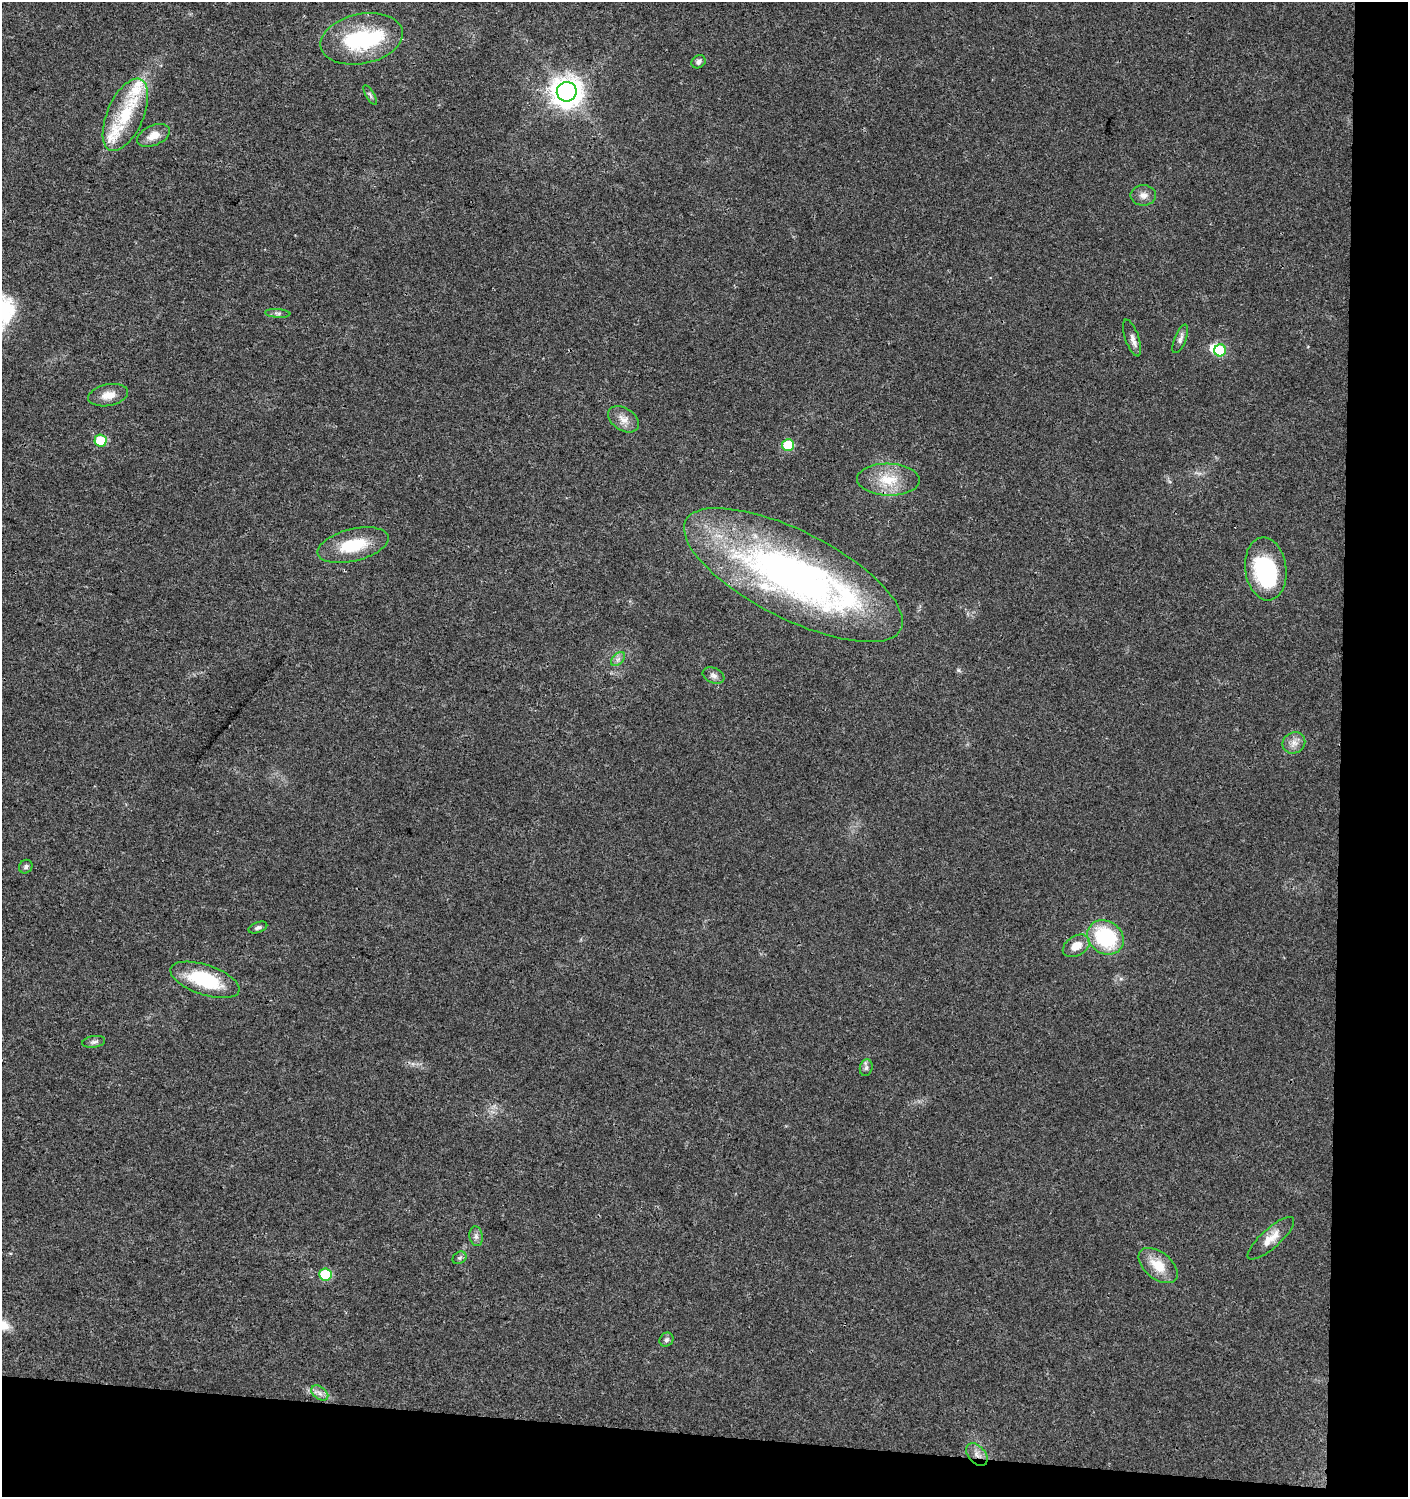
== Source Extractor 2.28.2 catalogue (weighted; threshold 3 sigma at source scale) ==
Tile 9 of 3 x 3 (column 3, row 3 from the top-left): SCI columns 3050-4455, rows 14-1508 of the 4737 x 4499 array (HDU 1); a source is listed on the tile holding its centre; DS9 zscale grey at full resolution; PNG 1410 x 1499 px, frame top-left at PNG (2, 2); each listed source drawn as its Kron ellipse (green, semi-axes under 4 px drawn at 4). Shown black and unused: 9% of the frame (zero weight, under 3 of 4 exposures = <1% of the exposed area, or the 3 px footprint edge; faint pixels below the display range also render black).
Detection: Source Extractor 2.28.2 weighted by HDU 2 'WHT'; one run over the whole footprint, this tile lists its part. Background 0.0243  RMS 0.0031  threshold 0.014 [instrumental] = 3 sigma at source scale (4.5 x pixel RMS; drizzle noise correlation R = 1.50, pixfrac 1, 0.0396/0.0396 arcsec/px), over >= 5 px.
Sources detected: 43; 3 inside a brighter object's white glare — neither listed nor drawn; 3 inside a brighter listed object's ellipse — not listed separately; the other 37 listed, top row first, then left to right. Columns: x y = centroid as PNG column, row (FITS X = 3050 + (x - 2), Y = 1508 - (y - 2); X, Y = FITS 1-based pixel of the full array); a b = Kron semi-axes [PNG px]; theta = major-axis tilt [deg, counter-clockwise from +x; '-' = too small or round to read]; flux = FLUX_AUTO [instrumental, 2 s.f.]
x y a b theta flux
362 39 42 25 11 29
698 62 7 6 - 0.94
567 92 10 9 - 450
370 95 11 3 -60 0.66
125 115 38 18 67 16
154 135 17 10 24 3.6
1143 195 13 10 1 2.1
278 313 12 4 -4 0.81
1132 338 19 7 -71 1.8
1180 339 15 6 68 1.3
1220 350 6 6 - 14
108 395 20 10 12 3.6
623 419 17 11 -33 2.9
101 441 6 6 - 11
788 445 6 6 - 15
888 480 31 16 -1 9.2
353 545 36 16 14 12
1266 569 32 20 -83 29
793 575 120 43 -27 160
618 659 8 5 45 0.96
713 676 11 7 -22 1.3
1294 743 12 10 30 2.3
26 867 7 6 - 0.73
258 928 10 5 20 0.84
1105 937 19 16 -36 25
1076 946 14 10 31 3.8
205 980 36 15 -19 18
94 1042 11 5 9 0.99
866 1068 8 6 74 0.87
476 1236 10 6 -80 1.2
1271 1238 30 9 42 4.1
460 1258 7 5 34 0.66
1158 1266 23 13 -39 6.8
325 1275 6 6 - 17
666 1340 7 6 - 0.82
320 1393 9 6 -37 1.4
977 1454 13 8 -48 2.3
Overlapping masked pixels (flux is a lower limit): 2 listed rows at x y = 793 575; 977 1454